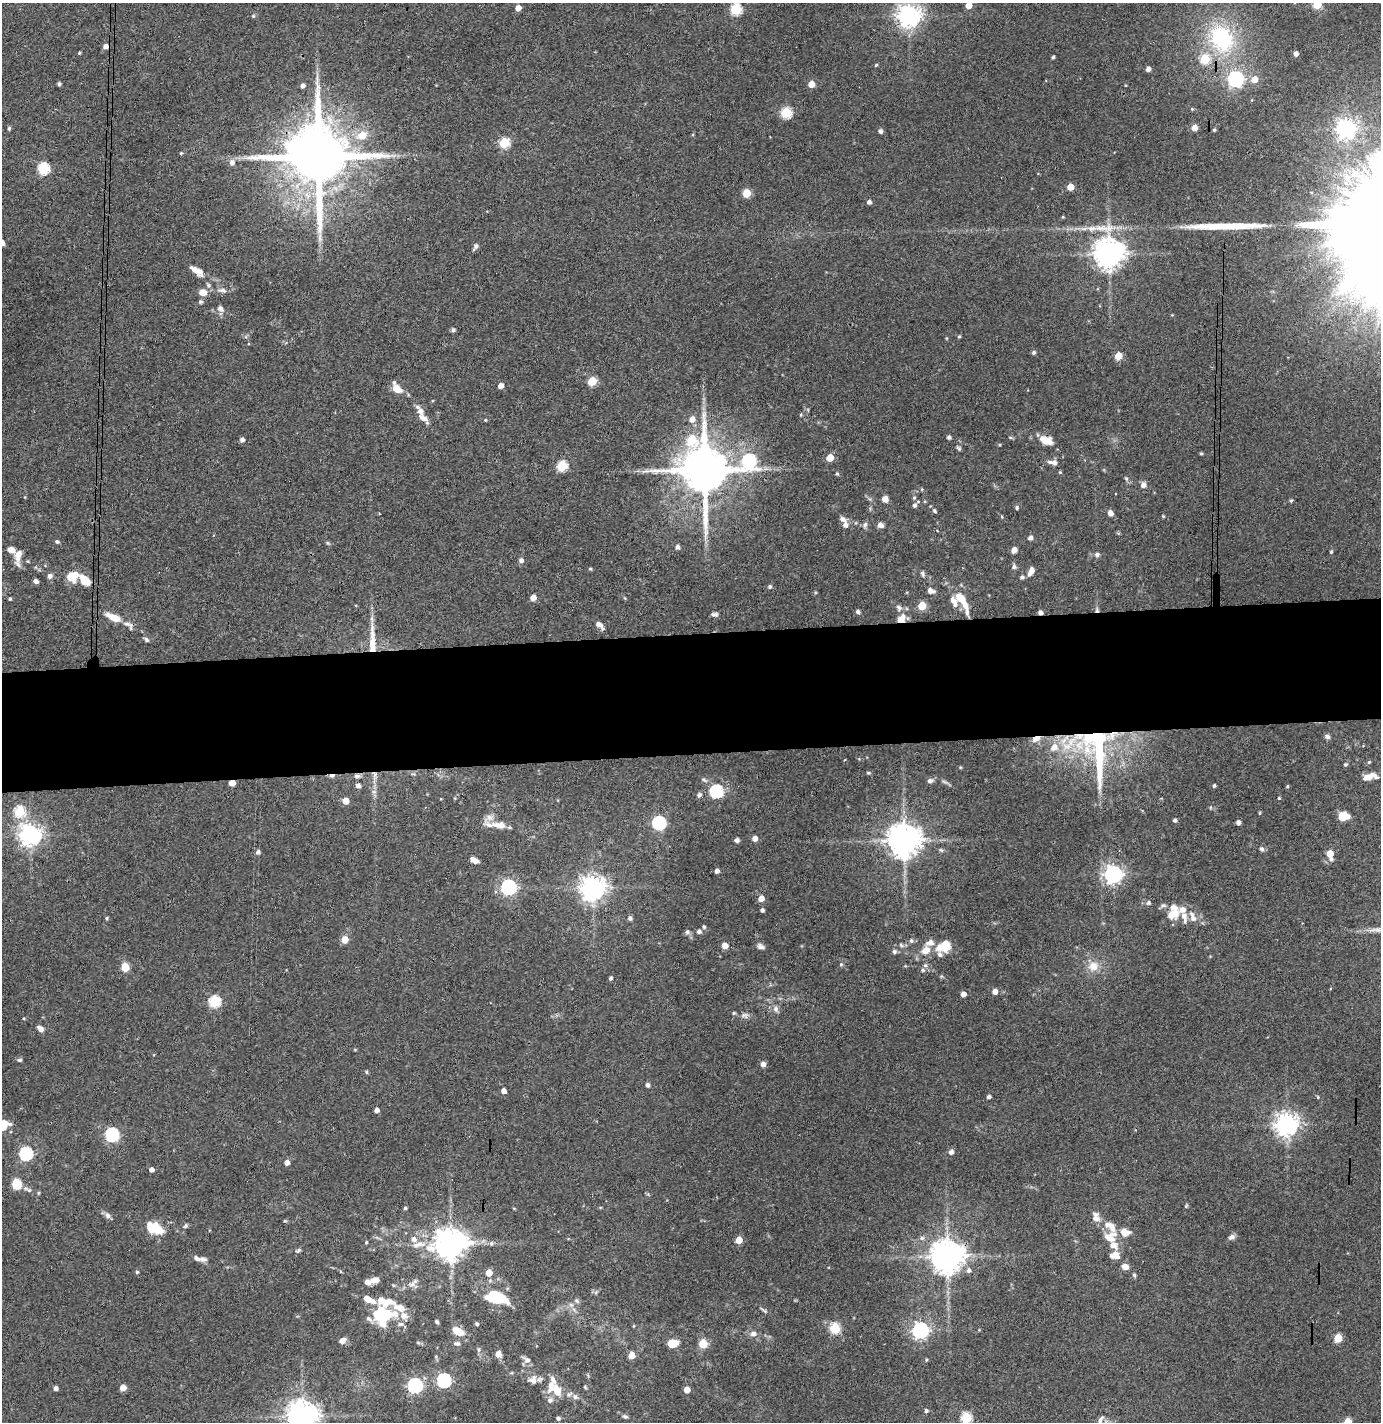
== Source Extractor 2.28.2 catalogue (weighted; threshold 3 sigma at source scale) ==
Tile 5 of 3 x 3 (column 2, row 2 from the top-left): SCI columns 1458-2836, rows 1476-2895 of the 4296 x 4373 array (HDU 1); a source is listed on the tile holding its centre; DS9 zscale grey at full resolution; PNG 1383 x 1424 px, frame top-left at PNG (2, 3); no overlay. Shown black and unused: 9% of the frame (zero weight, under 3 of 4 exposures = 6% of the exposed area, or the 3 px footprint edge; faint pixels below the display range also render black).
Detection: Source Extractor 2.28.2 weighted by HDU 2 'WHT'; one run over the whole footprint, this tile lists its part. Background 0.0883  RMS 0.0062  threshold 0.0277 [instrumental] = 3 sigma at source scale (4.5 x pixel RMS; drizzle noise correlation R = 1.50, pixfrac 1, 0.05/0.05 arcsec/px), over >= 5 px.
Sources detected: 311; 2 inside a brighter object's white glare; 2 long thin detections or spike segments (spike, bleed or trail) — not listed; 33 inside a brighter listed object's ellipse — not listed separately; the other 274 listed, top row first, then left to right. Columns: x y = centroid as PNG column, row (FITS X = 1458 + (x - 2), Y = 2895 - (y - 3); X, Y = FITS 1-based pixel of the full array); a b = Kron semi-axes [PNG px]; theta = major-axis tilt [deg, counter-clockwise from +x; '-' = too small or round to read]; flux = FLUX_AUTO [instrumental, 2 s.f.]
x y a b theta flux
1317 4 5 5 - 30
969 5 5 4 - 7.5
518 8 5 4 - 4.8
736 9 6 5 - 54
253 16 5 4 - 0.82
909 16 7 7 - 530
1221 38 35 28 -61 61
106 46 6 5 - 3.3
79 53 3 3 - 0.73
1296 54 4 4 - 2.8
1053 57 4 3 - 1.1
876 65 4 4 - 0.77
1148 69 4 4 - 3.2
1235 79 6 6 - 160
1254 79 6 5 - 8
59 84 4 4 - 1.4
811 84 5 5 - 8
302 85 4 4 - 2.7
1192 109 5 3 - 0.63
786 113 6 5 - 48
9 128 5 4 - 1.1
1194 128 5 4 - 6.6
1346 129 7 7 - 340
1214 130 4 3 - 0.97
880 131 5 4 - 2.1
362 135 8 7 - 12
504 143 6 5 - 42
181 153 4 4 - 0.78
318 157 18 16 -88 6600
232 162 7 6 - 2.9
43 168 6 6 - 57
1347 178 19 10 -59 12
1070 187 5 5 - 9.3
747 193 5 5 - 21
869 202 4 4 - 2.1
1063 217 4 4 - 0.59
475 246 8 4 61 2.1
1109 253 10 9 - 990
197 271 19 8 -35 6.5
208 285 7 6 - 1.6
222 290 14 7 -7 3.2
203 292 8 6 -6 6.4
200 302 6 5 - 1.1
220 308 8 6 -40 2.6
453 330 5 4 - 1.5
959 336 4 3 - 0.78
1034 352 5 4 - 1.3
1118 356 5 5 - 14
592 381 5 5 - 22
501 386 5 4 - 4.3
397 389 11 7 -42 8.2
420 410 17 8 -59 5.3
801 415 5 4 - 0.68
692 419 6 5 - 5
485 420 4 4 - 0.59
949 437 5 4 - 1.1
1010 437 6 3 -19 0.7
242 440 4 4 - 2.3
1046 440 15 8 -20 9.6
959 448 6 5 - 1.1
1201 453 4 4 - 0.68
830 458 5 5 - 11
749 461 10 8 48 94
1053 462 13 6 -7 3
562 466 6 5 - 39
704 470 16 12 -77 3800
1060 472 4 4 - 0.61
837 474 5 4 - 0.85
1126 478 7 5 -63 1.1
1143 485 6 6 - 3.2
922 489 5 4 - 0.66
914 498 5 4 - 0.92
885 499 7 7 - 3.5
1291 500 4 4 - 0.96
914 505 6 6 - 1.6
1017 508 5 4 - 1.2
934 511 7 5 -53 1
1110 513 6 5 - 3.9
1163 516 4 3 - 0.61
845 525 8 6 -88 3.1
865 525 9 6 70 1.8
880 525 6 5 - 3.2
1118 533 5 3 - 0.68
1030 538 6 5 - 1.8
57 542 6 4 -25 1.1
328 543 6 4 -70 0.78
677 547 5 4 - 2.2
11 550 8 6 -22 4.6
1014 550 6 5 - 3.8
1331 552 5 4 - 0.84
18 555 22 7 86 6.2
1097 555 5 5 - 1.9
521 560 6 6 - 2
1014 567 7 6 - 1.5
590 569 5 4 - 0.75
1031 571 9 5 63 4.3
922 574 7 5 -77 1.5
50 576 6 6 - 2.2
72 576 9 7 32 18
1022 577 6 5 - 1.3
85 580 13 7 -43 12
36 581 5 4 - 1.9
770 586 5 5 - 0.99
931 591 7 5 -20 3.6
533 598 5 5 - 4.6
625 598 6 3 -70 0.59
960 598 15 11 -45 8.7
10 599 4 4 - 0.68
922 606 5 5 - 18
899 607 10 7 -68 2.4
1097 610 6 5 - 1.3
858 612 6 5 - 1.5
1040 613 4 4 - 2.4
714 614 8 5 0 1.6
113 617 19 7 -24 9.6
901 618 13 9 48 6.5
599 625 12 6 -41 3.1
146 639 7 4 -41 1.4
372 641 42 8 -89 14
1327 737 6 6 - 1.7
1036 739 12 6 25 4.6
1054 747 12 10 41 6.5
1096 747 70 38 -80 120
1369 762 6 4 44 0.72
1345 764 5 4 - 0.84
868 773 5 4 - 0.73
412 774 8 3 -5 0.95
332 776 7 5 1 1.7
357 776 8 6 -1 2
374 776 21 6 88 6.2
1369 777 15 6 11 8
704 780 9 4 -33 1.3
930 781 8 6 7 1.9
232 783 5 4 - 7.6
358 785 6 5 - 2.4
1214 786 5 3 - 0.95
1287 786 4 4 - 0.65
716 791 6 6 - 86
699 795 5 5 - 2.1
1279 798 3 3 - 0.79
346 801 5 5 - 7
20 811 6 5 - 48
1260 813 5 3 - 0.61
1343 816 9 7 8 12
1175 820 5 4 - 1.4
1238 822 4 4 - 2.5
659 823 6 6 - 95
498 825 25 10 -8 8.3
30 835 7 7 - 440
755 838 5 4 - 4.4
737 840 4 4 - 2.4
904 840 9 9 - 1300
1261 849 7 5 -54 1.6
941 850 7 4 -36 1
258 852 5 4 - 2
1330 854 7 5 -79 12
474 860 9 5 -27 4.5
717 871 4 4 - 2.7
1113 874 7 7 - 280
509 887 6 6 - 160
593 888 8 7 - 630
761 898 5 4 - 7
1148 903 7 6 - 1.2
1163 905 9 5 8 1.4
762 910 4 3 - 1.7
1173 914 18 12 33 9.7
1192 916 18 8 -69 4.8
107 918 4 4 - 0.86
630 918 5 5 - 1.7
704 927 6 5 - 1
699 931 5 5 - 1.9
687 932 7 6 - 1.5
345 940 5 5 - 13
911 941 6 6 - 1.4
901 945 7 4 -45 1.1
945 945 14 10 35 14
725 946 6 5 - 4.8
761 946 10 6 -28 2.1
926 950 12 9 43 6.5
894 951 6 6 - 1.4
841 964 5 5 - 0.83
1093 966 14 13 - 8.1
125 967 5 5 - 23
923 970 7 5 -1 1.3
610 978 5 4 - 1.3
995 992 5 4 - 3.9
963 994 4 4 - 3.7
214 1002 6 6 - 56
776 1009 9 7 -65 2.5
745 1015 12 7 3 2.7
40 1028 9 6 -39 2.8
355 1050 5 3 - 0.55
20 1060 6 5 - 1.2
763 1064 5 5 - 3.6
366 1072 5 4 - 0.87
647 1085 5 4 - 2.1
504 1091 4 4 - 3.2
989 1097 4 4 - 1.6
1318 1097 5 4 - 0.61
377 1110 4 4 - 2.8
3 1122 19 6 -16 4.1
1286 1125 8 7 - 510
112 1134 6 6 - 92
951 1152 5 5 - 2.8
26 1153 6 6 - 96
287 1163 5 5 - 3.4
151 1170 4 4 - 2.9
16 1184 7 6 - 29
29 1190 6 6 - 1.4
38 1193 5 3 - 0.65
1186 1206 5 4 - 0.75
405 1208 4 4 - 0.98
108 1216 9 6 -63 2.3
1096 1218 12 10 -89 4.8
185 1226 6 5 - 1.3
158 1229 12 8 -56 14
1110 1237 20 16 46 11
1231 1237 9 6 32 2.3
922 1238 6 5 - 1.6
414 1239 8 7 - 3
739 1240 5 5 - 11
366 1242 4 3 - 0.77
492 1243 6 6 - 1.3
451 1244 10 9 - 880
298 1250 8 5 28 1.2
947 1256 9 9 - 1300
1116 1256 12 9 -60 5.1
203 1259 9 6 -3 2.4
1125 1267 8 6 -9 4
969 1270 7 6 - 1.9
137 1272 4 4 - 0.86
489 1273 5 4 - 9.4
1134 1275 5 4 - 1.1
375 1280 10 7 15 4
393 1285 5 4 - 0.59
496 1297 16 8 -23 47
577 1301 8 6 -52 1.5
571 1305 7 6 - 1.9
399 1307 47 20 28 19
764 1310 14 4 -33 1.4
379 1315 26 15 -36 24
437 1322 5 4 - 1
477 1324 5 4 - 1
634 1326 5 3 - 0.54
835 1328 6 5 - 43
920 1330 7 6 - 210
458 1331 10 6 -29 13
753 1334 7 7 - 3.1
1338 1338 5 5 - 20
342 1341 7 5 36 3.8
456 1343 9 6 -1 1.9
672 1343 8 6 5 13
703 1344 5 5 - 25
479 1350 6 4 90 1.1
498 1354 7 6 - 4.3
632 1355 5 5 - 11
527 1360 12 7 -36 2.7
926 1360 4 4 - 0.7
444 1380 6 6 - 120
533 1380 13 10 10 4.5
415 1385 6 6 - 130
123 1387 5 5 - 6.5
585 1387 6 3 -46 0.65
56 1388 4 4 - 2.4
557 1390 21 12 -65 9.1
687 1390 5 4 - 7.5
575 1397 9 7 -41 2.7
926 1411 4 4 - 1.3
303 1416 9 8 - 1000
625 1416 8 5 -15 1.2
558 1418 5 4 - 1.4
966 1418 6 5 - 47
1101 1419 12 5 57 2
1348 1422 5 5 - 14
Overlapping masked pixels (flux is a lower limit): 13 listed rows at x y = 106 46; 318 157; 1097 610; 1040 613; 901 618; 372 641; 1036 739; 1096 747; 332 776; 357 776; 374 776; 232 783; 947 1256
Isophote crosses this tile's border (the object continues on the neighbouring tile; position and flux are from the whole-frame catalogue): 6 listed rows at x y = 1317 4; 969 5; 3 1122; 303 1416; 966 1418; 1348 1422